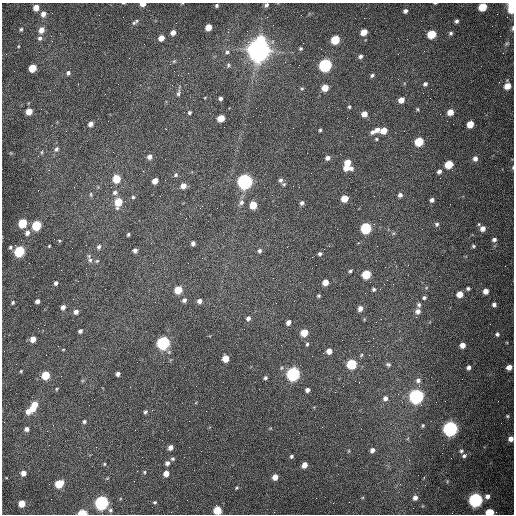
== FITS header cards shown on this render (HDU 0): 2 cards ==
NAXIS1  =                  512 /fastest changing axis
NAXIS2  =                  512 /next to fastest changing axis

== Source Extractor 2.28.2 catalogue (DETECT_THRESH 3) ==
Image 512 x 512 px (HDU 0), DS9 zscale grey, 1 PNG px = 1 image px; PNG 516 x 516 px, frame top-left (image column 1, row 512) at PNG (2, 3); no overlay
Background 1570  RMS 24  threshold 72.4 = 3 sigma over >= 5 px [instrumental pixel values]
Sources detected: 201; all 201 listed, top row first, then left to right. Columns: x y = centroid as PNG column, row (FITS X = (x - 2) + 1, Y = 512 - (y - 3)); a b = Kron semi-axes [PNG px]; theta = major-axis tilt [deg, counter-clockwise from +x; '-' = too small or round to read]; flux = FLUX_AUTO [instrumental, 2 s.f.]
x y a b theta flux
123 3 4 2 - 1.1e+03
435 3 4 2 - 1.4e+03
143 4 5 3 - 1.4e+04
182 4 4 2 - 9.9e+02
512 4 5 4 - 4.0e+04
217 5 3 3 - 2.5e+03
266 5 5 4 - 3.3e+03
36 7 5 4 - 1.9e+04
482 7 6 5 - 5.4e+04
512 9 6 5 - 3.9e+04
405 11 5 5 - 4.8e+03
43 14 6 5 - 9.6e+03
137 21 6 5 - 2.8e+03
456 21 4 4 - 3.9e+03
134 23 5 5 - 2.4e+03
208 27 5 5 - 2.5e+04
512 28 7 4 86 2.9e+03
21 29 4 3 - 2.1e+03
41 30 6 5 - 1.3e+04
173 32 5 4 - 9.6e+03
364 32 5 5 - 2.2e+04
451 33 5 5 - 3.4e+03
432 34 6 5 - 6.1e+04
51 36 3 2 - 1.4e+03
40 38 6 6 - 4.4e+03
161 38 5 4 - 1.5e+04
261 40 6 6 - 5.5e+04
335 40 6 5 - 6.9e+04
507 43 7 4 29 2.6e+03
301 48 4 4 - 2.3e+03
321 49 2 2 - 7.8e+02
259 50 9 8 - 2.5e+06
227 52 5 5 - 3.6e+03
360 56 5 5 - 4.1e+03
174 61 7 4 44 2.4e+03
228 65 6 6 - 2.9e+03
325 65 6 6 - 3.5e+05
32 68 5 5 - 4.4e+04
68 73 5 4 - 3.8e+03
372 75 5 4 - 2.9e+03
425 84 5 4 - 3.6e+03
507 86 6 5 - 2.2e+04
325 88 5 5 - 2.2e+04
302 89 5 4 - 1.8e+03
178 93 9 5 71 4.3e+03
105 94 2 2 - 8.3e+02
205 97 4 2 - 1.2e+03
220 98 4 4 - 4.0e+03
401 100 5 5 - 1.3e+04
349 107 4 3 - 2.1e+03
417 109 4 4 - 1.6e+03
29 111 5 5 - 2.4e+04
189 112 5 5 - 2.7e+03
450 112 5 5 - 1.8e+04
364 114 5 5 - 1.2e+04
221 118 5 5 - 3.4e+04
91 124 5 5 - 8.3e+03
470 124 5 5 - 2.6e+04
293 128 2 2 - 6.5e+02
320 130 3 3 - 2.0e+03
377 130 6 5 - 7.9e+03
384 131 5 5 - 2.1e+04
373 132 6 5 - 5.1e+03
376 139 4 4 - 1.7e+03
419 142 6 5 - 6.6e+04
56 149 8 6 58 5.3e+03
42 152 6 4 88 2.0e+03
149 157 5 5 - 6.3e+03
327 158 5 5 - 6.1e+03
475 159 6 6 - 6.5e+03
347 163 6 5 - 2.6e+04
449 164 6 5 - 4.8e+04
513 167 6 3 89 1.8e+03
346 168 10 5 -6 1.6e+04
439 171 6 5 - 5.2e+03
176 175 6 5 - 2.9e+03
116 179 5 5 - 4.5e+04
281 180 5 5 - 3.9e+03
155 181 5 4 - 1.5e+04
245 181 6 6 - 7.3e+05
284 184 6 4 22 2.3e+03
183 186 5 5 - 1.3e+04
299 187 2 2 - 9.7e+02
115 193 7 6 - 4.6e+03
91 194 6 4 -72 2.3e+03
400 195 5 5 - 5.0e+03
133 197 4 4 - 2.1e+03
345 198 5 5 - 2.8e+04
432 200 4 4 - 5.0e+03
118 202 6 5 - 4.2e+04
241 202 8 6 58 5.9e+03
302 203 5 4 - 4.2e+03
253 205 5 5 - 3.7e+04
22 223 6 5 - 7.0e+04
437 224 5 5 - 3.4e+03
36 225 6 5 - 8.3e+04
366 228 6 5 - 1.7e+05
483 229 6 6 - 1.0e+04
27 233 7 6 - 7.4e+03
393 233 6 3 -17 2.0e+03
128 235 4 3 - 2.3e+03
59 240 4 3 - 1.4e+03
494 240 6 5 - 4.8e+03
193 243 4 4 - 5.2e+03
49 246 3 3 - 1.5e+03
473 246 5 4 - 2.6e+03
10 247 5 4 - 3.0e+03
99 247 6 5 - 3.9e+03
135 250 4 4 - 5.4e+03
19 251 6 5 - 1.4e+05
259 251 6 5 - 4.0e+03
320 254 5 4 - 3.4e+03
90 260 7 6 - 4.7e+03
97 261 5 4 - 2.1e+03
350 271 4 3 - 2.5e+03
366 274 6 5 - 6.6e+04
325 282 5 5 - 1.6e+04
56 283 5 4 - 4.2e+03
468 288 4 4 - 2.9e+03
374 289 4 4 - 2.8e+03
178 290 5 5 - 3.4e+04
486 291 5 5 - 1.1e+04
460 294 5 5 - 1.9e+04
318 296 4 4 - 2.2e+03
424 298 4 3 - 3.1e+03
184 300 5 5 - 4.4e+03
37 301 4 4 - 5.5e+03
199 301 5 5 - 6.6e+03
12 303 4 3 - 2.9e+03
276 303 2 2 - 8.9e+02
419 305 6 5 - 3.4e+03
494 305 5 4 - 5.1e+03
63 307 5 4 - 6.8e+03
360 308 6 5 - 7.5e+03
418 311 6 6 - 7.6e+03
76 312 6 5 - 6.4e+03
248 318 6 5 - 5.2e+03
381 319 2 2 - 9.6e+02
288 322 5 4 - 7.2e+03
80 331 4 4 - 4.2e+03
304 333 5 5 - 3.1e+04
497 334 6 5 - 3.3e+03
33 339 5 4 - 1.4e+04
163 343 6 6 - 3.5e+05
307 344 5 4 - 2.2e+03
462 345 5 4 - 1.2e+04
63 349 4 3 - 1.3e+03
329 351 5 5 - 1.1e+04
225 358 5 5 - 2.2e+04
352 364 6 5 - 1.0e+05
388 364 6 5 - 3.4e+03
468 367 4 4 - 5.0e+03
509 367 5 4 - 1.1e+04
21 371 3 2 - 1.6e+03
118 374 4 4 - 5.2e+03
293 374 6 6 - 4.3e+05
46 375 6 5 - 4.9e+04
265 378 4 4 - 3.2e+03
418 380 7 6 - 5.9e+03
56 389 4 3 - 1.6e+03
307 390 4 4 - 5.7e+03
416 396 6 6 - 5.8e+05
385 398 6 6 - 6.0e+03
35 404 6 5 - 1.7e+04
33 408 6 4 -76 1.5e+04
28 411 7 6 - 1.2e+04
145 412 5 4 - 2.8e+03
507 416 5 5 - 2.3e+03
84 421 5 5 - 2.9e+03
423 425 5 4 - 2.2e+03
450 428 6 6 - 6.5e+05
27 429 4 4 - 5.6e+03
511 439 6 5 - 8.5e+03
170 447 5 4 - 7.6e+03
372 450 5 5 - 6.1e+03
348 451 5 3 - 1.5e+03
461 451 5 4 - 2.8e+03
291 456 4 4 - 2.8e+03
464 456 6 5 - 4.0e+03
172 459 5 5 - 2.8e+03
167 463 5 5 - 5.0e+03
104 464 5 4 - 1.9e+03
304 465 5 4 - 1.2e+04
144 472 5 4 - 2.2e+03
23 473 5 5 - 1.0e+04
166 473 5 5 - 1.4e+04
275 477 5 5 - 1.2e+04
59 484 6 5 - 4.2e+04
400 484 3 3 - 1.0e+03
237 488 4 4 - 1.9e+03
487 496 7 6 - 7.1e+03
316 498 2 2 - 3.3e+03
415 498 6 5 - 6.2e+03
475 500 6 6 - 5.0e+05
155 502 5 4 - 2.4e+03
22 503 5 5 - 2.7e+04
102 503 6 6 - 4.5e+05
110 510 6 6 - 3.5e+03
217 510 5 5 - 4.2e+04
490 512 6 4 -2 4.1e+04
82 513 6 4 1 5.3e+04
At the frame edge (FLAGS 8, measured only in part): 14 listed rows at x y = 123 3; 435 3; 143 4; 182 4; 512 4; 266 5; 482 7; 512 9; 512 28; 513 167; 511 439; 217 510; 490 512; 82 513